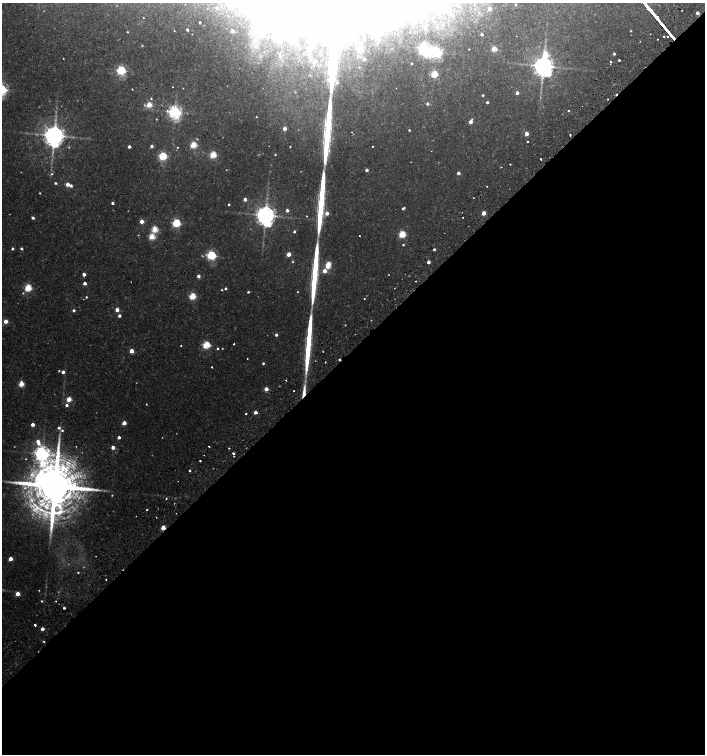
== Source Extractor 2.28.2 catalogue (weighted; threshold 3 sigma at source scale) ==
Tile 15 of 4 x 4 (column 3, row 4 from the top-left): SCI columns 3003-4407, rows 53-1556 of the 6068 x 6115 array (HDU 1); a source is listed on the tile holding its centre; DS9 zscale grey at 2 x 2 block average (1 PNG px = mean of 2 x 2 image px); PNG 707 x 756 px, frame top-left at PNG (2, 3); no overlay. Shown black and unused: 54% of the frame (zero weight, under 2 of 3 exposures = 3% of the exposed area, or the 3 px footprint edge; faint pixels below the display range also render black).
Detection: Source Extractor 2.28.2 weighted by HDU 2 'WHT'; one run over the whole footprint, this tile lists its part. Background 0.0101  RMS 0.0028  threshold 0.0126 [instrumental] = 3 sigma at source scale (4.5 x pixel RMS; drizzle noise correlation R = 1.50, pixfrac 1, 0.0396/0.0396 arcsec/px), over >= 5 px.
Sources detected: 208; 7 too faint to see at this stretch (2 x 2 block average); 7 inside a brighter object's white glare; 7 cosmic-ray / hot-pixel residue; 2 long thin detections or spike segments (spike, bleed or trail) — not listed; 1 inside a brighter listed object's ellipse — not listed separately; the other 184 listed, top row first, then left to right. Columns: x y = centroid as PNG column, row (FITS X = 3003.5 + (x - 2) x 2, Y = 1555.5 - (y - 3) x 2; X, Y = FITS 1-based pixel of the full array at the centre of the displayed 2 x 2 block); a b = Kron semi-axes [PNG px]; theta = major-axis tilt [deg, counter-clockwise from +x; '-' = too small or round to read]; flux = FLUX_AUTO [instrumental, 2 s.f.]
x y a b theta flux
185 4 2 2 - 0.32
516 5 3 2 - 0.79
217 8 2 2 - 1.3
489 9 3 3 - 5.4
682 10 2 2 - 1.4
697 13 2 2 - 4.3
143 17 2 2 - 0.38
200 22 2 2 - 1.1
187 30 2 2 - 2.1
375 30 3 3 - 13
174 31 2 2 - 0.44
232 31 2 2 - 5.4
631 31 2 2 - 0.48
127 32 2 2 - 0.57
192 34 2 2 - 0.29
482 34 3 2 - 2
664 36 2 2 - 1.3
667 36 2 2 - 0.46
657 39 2 2 - 1
142 46 2 2 - 0.54
424 48 4 4 - 200
469 49 2 2 - 0.48
494 49 3 3 - 21
436 52 4 4 - 140
426 53 4 3 - 19
545 54 4 3 - 25
614 54 2 2 - 1.4
280 56 4 3 - 1
63 58 2 2 - 0.37
364 59 3 3 - 4
619 60 2 2 - 2.1
611 61 2 2 - 1.3
412 63 2 2 - 0.75
610 64 2 2 - 0.49
543 66 5 5 - 730
359 67 2 2 - 0.86
121 70 3 3 - 83
434 74 3 3 - 36
337 83 4 4 - 1.6
173 87 2 2 - 0.31
183 88 2 2 - 0.3
132 89 2 2 - 0.59
295 92 3 2 - 0.45
517 93 2 2 - 3.9
483 95 2 2 - 0.97
151 99 2 2 - 0.66
608 99 2 2 - 0.41
487 102 2 2 - 1.6
427 104 3 3 - 1.7
149 105 3 3 - 21
582 106 2 2 - 0.56
568 111 2 2 - 0.5
175 112 4 4 - 230
256 117 2 2 - 0.43
156 119 3 2 - 0.43
472 119 2 2 - 0.56
470 122 3 2 - 4.5
284 128 2 2 - 5.5
409 130 2 2 - 0.81
526 134 3 2 - 7.9
570 135 3 2 - 1.3
54 136 6 5 - 850
197 139 3 2 - 0.54
527 141 2 2 - 0.99
193 145 3 3 - 32
152 146 3 2 - 2.6
290 146 2 2 - 0.45
372 146 2 2 - 0.76
129 147 2 2 - 3.2
177 147 2 2 - 0.45
213 154 3 3 - 35
275 155 2 2 - 0.55
163 156 3 3 - 61
540 159 2 2 - 1
510 164 2 2 - 0.39
501 167 2 2 - 0.42
226 170 2 2 - 0.28
367 170 2 2 - 2.7
458 173 2 2 - 4
52 174 3 2 - 0.72
55 183 2 2 - 1.2
68 184 3 2 - 7.6
71 186 3 2 - 2.3
487 186 2 2 - 0.67
40 193 2 2 - 0.54
245 199 2 2 - 4.5
113 203 2 2 - 1.9
229 204 2 2 - 0.97
403 208 3 2 - 1.4
287 210 3 3 - 2.6
327 213 3 3 - 5.7
484 213 3 2 - 11
265 215 5 5 - 670
306 216 2 2 - 0.39
462 217 2 2 - 0.7
33 218 3 2 - 1.8
142 221 3 2 - 8.9
176 223 3 3 - 66
155 229 3 3 - 29
294 231 3 2 - 1.2
402 234 3 3 - 39
138 235 2 2 - 0.48
152 236 3 3 - 26
359 236 2 2 - 0.49
403 245 3 2 - 0.85
21 248 2 2 - 1.6
12 249 2 2 - 1.7
434 249 2 2 - 1.3
289 254 3 3 - 10
211 255 3 3 - 92
293 262 2 2 - 0.6
428 262 2 2 - 4.2
328 264 3 3 - 17
325 271 3 3 - 9.1
84 274 2 2 - 4.7
198 276 3 3 - 3.1
416 281 2 2 - 0.54
85 283 2 2 - 3.8
28 288 3 3 - 42
225 288 3 2 - 1.4
222 290 2 2 - 0.51
248 292 2 2 - 1.2
297 292 2 2 - 0.58
23 293 3 3 - 0.76
192 296 3 3 - 37
86 297 2 2 - 0.86
364 298 2 2 - 1.1
74 310 3 3 - 2
117 310 3 2 - 6.4
119 316 2 2 - 2.9
371 320 2 2 - 0.29
6 321 3 3 - 9.5
345 325 2 2 - 0.52
276 335 2 2 - 2.2
234 344 2 2 - 1.3
206 345 3 3 - 47
181 346 2 2 - 0.45
217 348 3 2 - 0.79
131 351 3 3 - 9.8
247 358 2 2 - 0.73
325 362 2 2 - 0.51
263 363 3 2 - 1.2
212 367 2 2 - 0.72
59 371 3 2 - 0.62
63 372 3 3 - 3.3
21 384 3 3 - 20
266 389 3 2 - 8.3
294 391 2 2 - 0.96
304 392 18 4 82 8.3
69 399 3 3 - 18
146 404 2 2 - 0.65
67 405 3 3 - 2.2
255 412 2 2 - 5.7
246 414 2 2 - 1.9
124 423 3 2 - 7.6
33 424 2 2 - 5.1
59 428 3 3 - 1.9
62 430 4 3 - 1.1
119 437 2 2 - 3.2
209 446 2 2 - 1.1
113 447 2 2 - 6.9
233 453 2 2 - 4.9
42 454 8 5 -74 380
234 456 2 2 - 0.66
200 461 2 2 - 1.1
189 470 2 2 - 0.93
55 486 16 12 -61 7000
112 495 2 2 - 0.5
166 498 3 2 - 0.58
147 510 2 2 - 1.3
176 513 2 2 - 0.29
136 516 2 2 - 0.58
156 517 2 2 - 0.29
163 528 3 2 - 13
10 559 3 2 - 8.5
78 572 2 2 - 1.6
106 579 2 2 - 1.4
39 590 2 2 - 0.38
17 594 3 3 - 9.6
41 601 2 2 - 0.73
64 608 2 2 - 3.7
35 625 2 2 - 2.6
42 629 2 2 - 4.3
44 642 2 2 - 1.2
Overlapping masked pixels (flux is a lower limit): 3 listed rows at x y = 682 10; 304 392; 163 528
Diffuse or blended objects may show on this block-average render without a row.